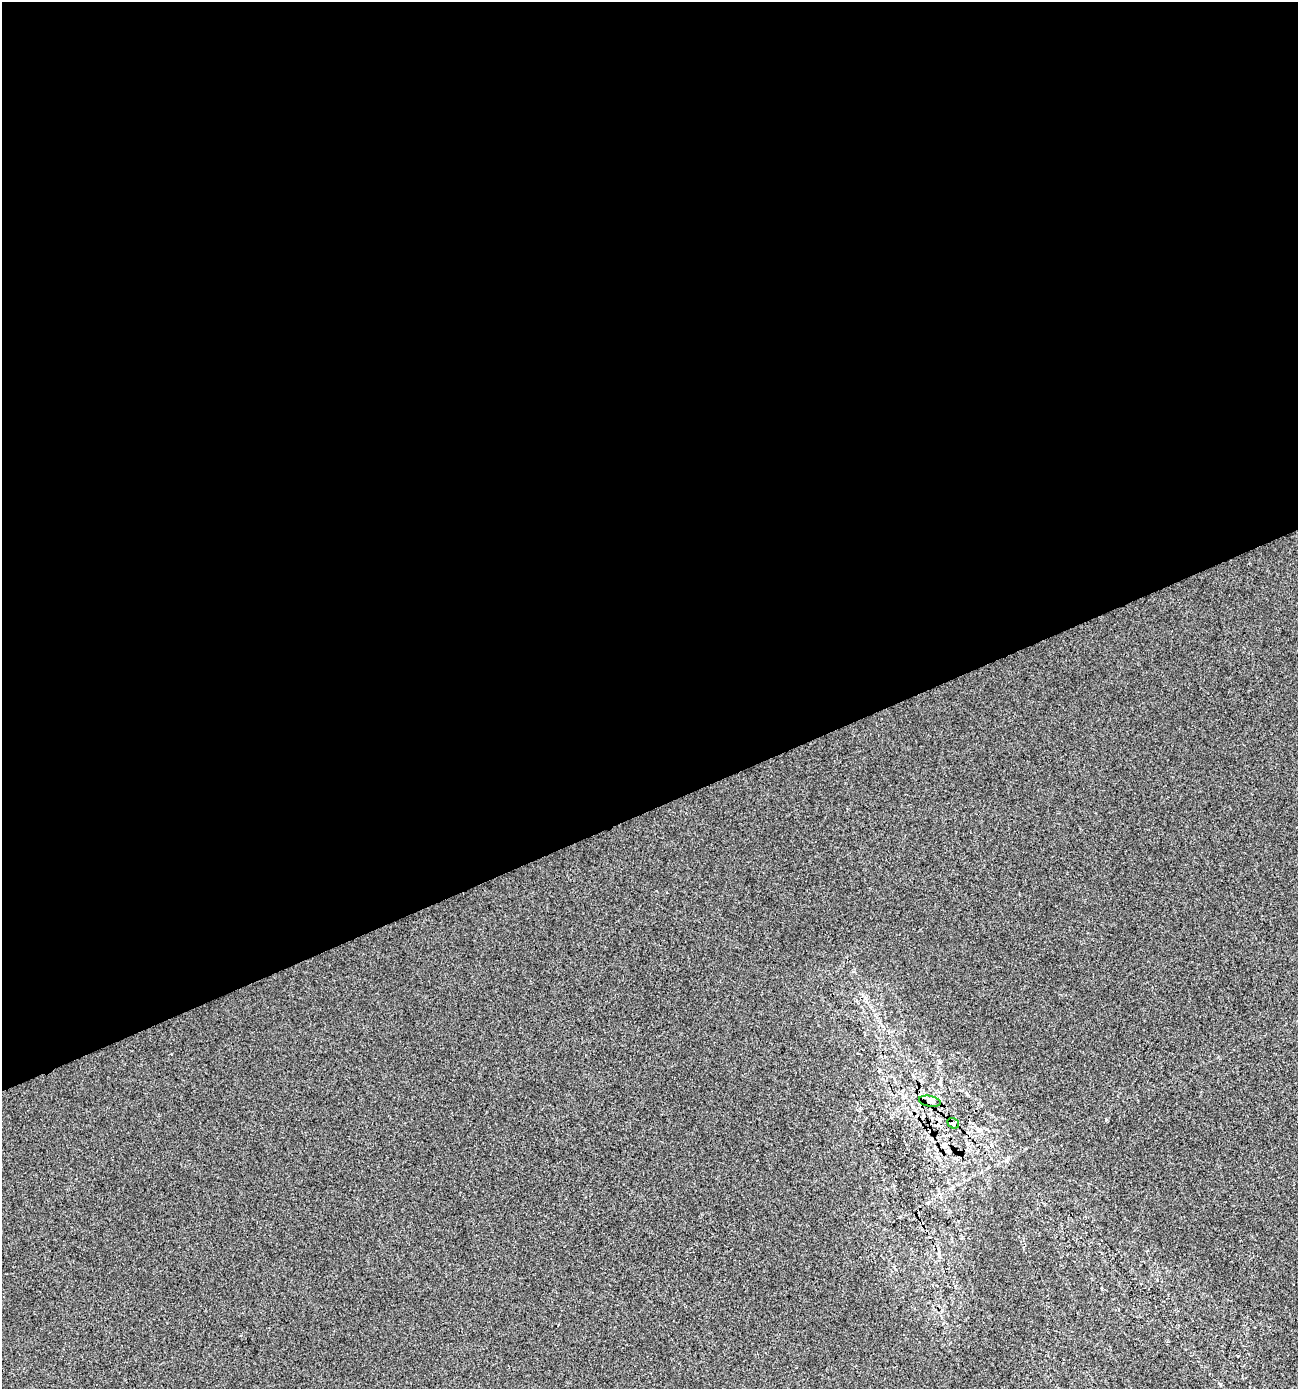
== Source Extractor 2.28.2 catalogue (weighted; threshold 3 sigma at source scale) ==
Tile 2 of 4 x 4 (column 2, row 1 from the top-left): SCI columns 1375-2670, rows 4163-5549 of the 5395 x 5549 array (HDU 1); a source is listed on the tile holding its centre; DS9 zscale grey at full resolution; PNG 1300 x 1391 px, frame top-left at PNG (2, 2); each listed source drawn as its Kron ellipse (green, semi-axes under 4 px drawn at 4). Shown black and unused: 58% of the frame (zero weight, under 2 of 3 exposures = <1% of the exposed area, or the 3 px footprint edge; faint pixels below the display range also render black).
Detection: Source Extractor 2.28.2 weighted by HDU 2 'WHT'; one run over the whole footprint, this tile lists its part. Background 1.49e-05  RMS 0.0056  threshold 0.0254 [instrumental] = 3 sigma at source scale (4.5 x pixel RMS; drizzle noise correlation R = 1.50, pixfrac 1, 0.0396/0.0396 arcsec/px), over >= 5 px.
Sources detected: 3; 1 cosmic-ray / hot-pixel residue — neither listed nor drawn; the other 2 listed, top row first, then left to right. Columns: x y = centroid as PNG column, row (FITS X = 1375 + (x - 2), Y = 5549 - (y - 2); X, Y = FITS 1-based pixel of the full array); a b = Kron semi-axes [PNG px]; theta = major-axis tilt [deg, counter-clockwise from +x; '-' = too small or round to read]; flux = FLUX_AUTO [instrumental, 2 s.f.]
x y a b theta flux
930 1101 11 5 -11 2.1
953 1123 6 5 - 1.6
Overlapping masked pixels (flux is a lower limit): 1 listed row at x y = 953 1123